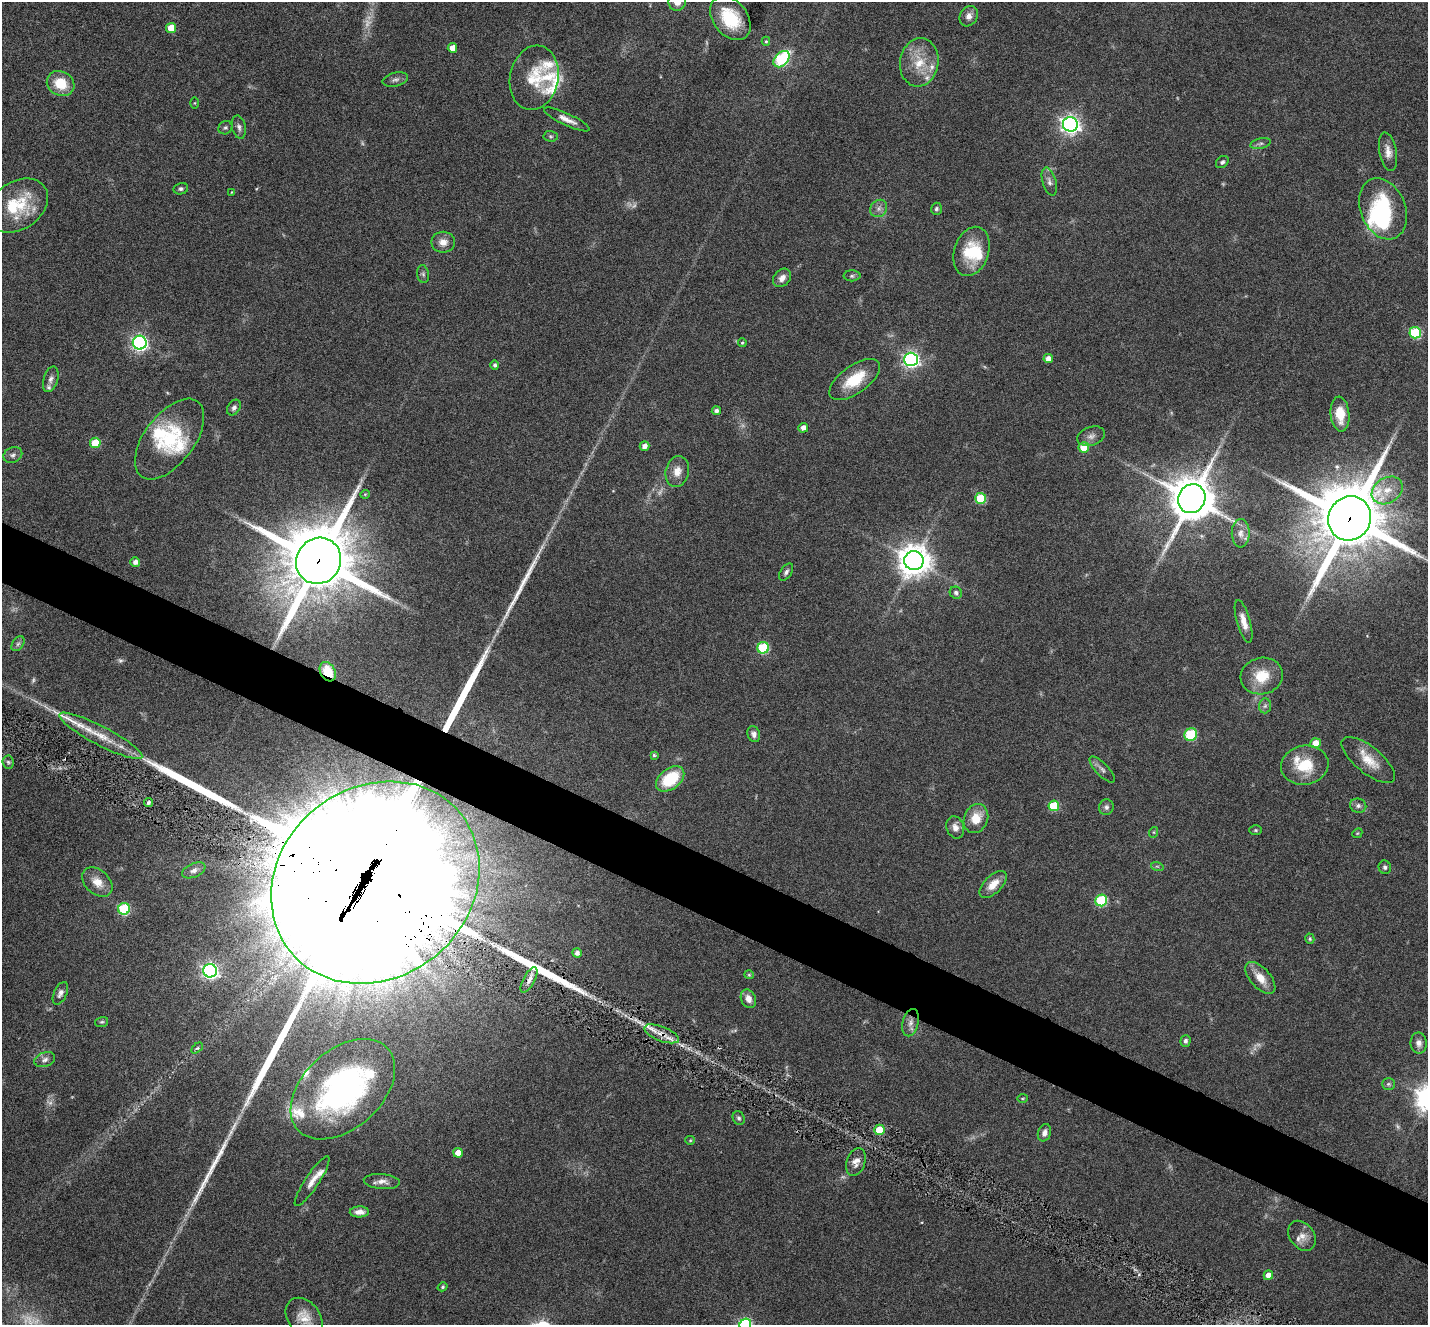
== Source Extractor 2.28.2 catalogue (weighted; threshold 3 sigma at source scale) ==
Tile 6 of 4 x 4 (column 2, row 2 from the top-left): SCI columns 1509-2934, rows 2936-4258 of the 5796 x 5871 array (HDU 1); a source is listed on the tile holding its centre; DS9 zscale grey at full resolution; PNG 1430 x 1327 px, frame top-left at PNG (2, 2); each listed source drawn as its Kron ellipse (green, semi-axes under 4 px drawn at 4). Shown black and unused: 5% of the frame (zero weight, under 5 of 9 exposures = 5% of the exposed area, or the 3 px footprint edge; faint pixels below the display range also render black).
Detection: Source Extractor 2.28.2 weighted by HDU 2 'WHT'; one run over the whole footprint, this tile lists its part. Background 0.0535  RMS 0.0043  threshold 0.0177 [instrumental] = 3 sigma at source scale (4.09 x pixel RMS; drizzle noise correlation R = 1.36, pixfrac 0.8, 0.05/0.05 arcsec/px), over >= 5 px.
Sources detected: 166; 13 too faint to see at this stretch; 5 inside a brighter object's white glare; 6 long thin detections or spike segments (spike, bleed or trail) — neither listed nor drawn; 15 inside a brighter listed object's ellipse — not listed separately; the other 127 listed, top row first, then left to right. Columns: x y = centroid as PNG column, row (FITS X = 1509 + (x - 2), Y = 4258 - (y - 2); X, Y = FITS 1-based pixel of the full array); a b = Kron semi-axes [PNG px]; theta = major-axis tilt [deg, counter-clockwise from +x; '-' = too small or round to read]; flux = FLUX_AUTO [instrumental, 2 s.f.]
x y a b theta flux
677 2 9 8 - 4
969 16 10 8 61 2.6
730 18 24 17 -52 17
171 28 5 5 - 8.7
766 41 4 4 - 0.56
452 48 5 4 - 4.1
782 59 9 6 45 45
919 62 24 19 82 11
534 78 32 24 78 14
395 80 13 6 15 1.5
61 83 14 12 -29 11
195 103 6 4 90 0.42
567 119 25 6 -25 3.3
1070 124 7 7 - 190
239 127 12 6 -78 1.6
225 128 7 6 - 0.86
551 136 7 5 -3 0.75
1261 143 10 5 14 1.1
1388 152 19 8 -80 3.4
1222 162 7 5 40 0.95
1049 182 14 6 -73 1.9
181 189 7 5 12 0.92
231 192 4 2 - 0.25
17 206 33 24 34 20
879 208 9 8 - 1.8
936 209 6 5 - 0.85
1383 209 32 22 -68 32
443 242 12 10 0 3.7
971 251 25 17 71 16
423 274 9 6 -80 1
852 276 8 5 0 0.9
782 278 10 7 47 2.5
1415 333 6 5 - 28
140 343 7 7 - 110
742 343 4 4 - 0.49
911 359 7 6 - 130
1048 359 5 4 - 2.5
495 365 5 4 - 1
51 379 13 7 72 1.9
855 379 29 14 36 14
234 408 8 6 56 1.3
716 411 4 4 - 1.4
1340 414 17 9 -84 8.7
803 428 5 5 - 2.1
1091 436 14 9 20 2.3
170 439 47 25 53 24
95 443 5 5 - 12
644 446 5 5 - 2.3
1084 447 5 5 - 9.7
13 455 10 7 25 1.5
677 471 16 11 75 4.4
1387 490 16 12 32 6.6
365 494 5 4 - 0.42
981 498 5 5 - 19
1192 499 15 13 61 1500
1350 518 22 21 - 4000
1241 533 14 9 -89 2.8
318 561 23 22 - 3900
914 561 10 9 - 710
135 562 5 5 - 1.9
786 572 9 5 56 1.2
956 593 6 5 - 1.1
1244 621 22 7 -74 4.2
18 644 8 5 53 1.1
763 648 6 5 - 29
328 672 10 7 -60 10
1262 676 21 18 14 11
1265 706 7 6 - 1
754 734 8 6 -69 1.7
1191 735 6 6 - 20
101 736 46 9 -27 11
1315 743 5 5 - 6
654 755 4 3 - 0.52
1368 760 32 13 -39 8.5
8 762 7 5 -85 0.78
1305 765 24 19 10 14
1102 769 17 6 -46 1.8
670 779 16 10 38 18
148 803 5 4 - 1.1
1054 806 5 5 - 17
1358 806 8 7 - 1.5
1106 807 8 7 - 1.3
976 818 15 12 67 7.1
955 827 11 8 -70 2.6
1256 830 6 5 - 0.64
1154 832 5 3 - 0.39
1357 833 5 4 - 0.47
1157 866 6 4 -18 0.63
1385 867 7 6 - 1.1
194 870 12 7 24 1.9
97 882 17 12 -43 5.4
375 882 110 95 39 21000
993 884 17 9 45 5.4
1101 900 6 5 - 30
124 909 6 5 - 32
1310 939 5 4 - 0.58
577 953 5 4 - 1.7
210 971 7 6 - 140
749 975 5 4 - 0.46
1260 978 19 10 -48 5.7
529 980 14 6 61 2.3
60 993 12 6 66 1.7
748 999 9 7 -64 2.9
102 1022 6 5 - 0.69
911 1023 14 8 75 2.5
662 1034 18 7 -21 4.8
1185 1041 6 5 - 1.1
1419 1043 10 8 -89 2.3
197 1048 6 4 43 0.64
45 1060 11 7 20 1.8
1388 1084 6 5 - 0.82
343 1089 61 39 42 100
1022 1098 5 3 - 0.37
739 1118 7 5 -62 0.89
879 1130 5 5 - 13
1044 1133 9 6 71 2.1
690 1140 5 4 - 0.43
458 1153 5 4 - 4.2
856 1162 14 9 70 3
312 1181 29 7 57 4.2
382 1181 18 7 -5 2.8
359 1212 10 5 1 2.5
1302 1236 16 12 -53 3.6
1268 1275 5 4 - 3.4
442 1287 5 4 - 0.62
304 1317 22 15 -51 6.8
745 1324 6 5 - 42
Overlapping masked pixels (flux is a lower limit): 6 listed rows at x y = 1350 518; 318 561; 328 672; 375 882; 662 1034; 879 1130
Isophote crosses this tile's border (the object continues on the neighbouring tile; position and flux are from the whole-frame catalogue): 3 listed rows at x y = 677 2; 304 1317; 745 1324